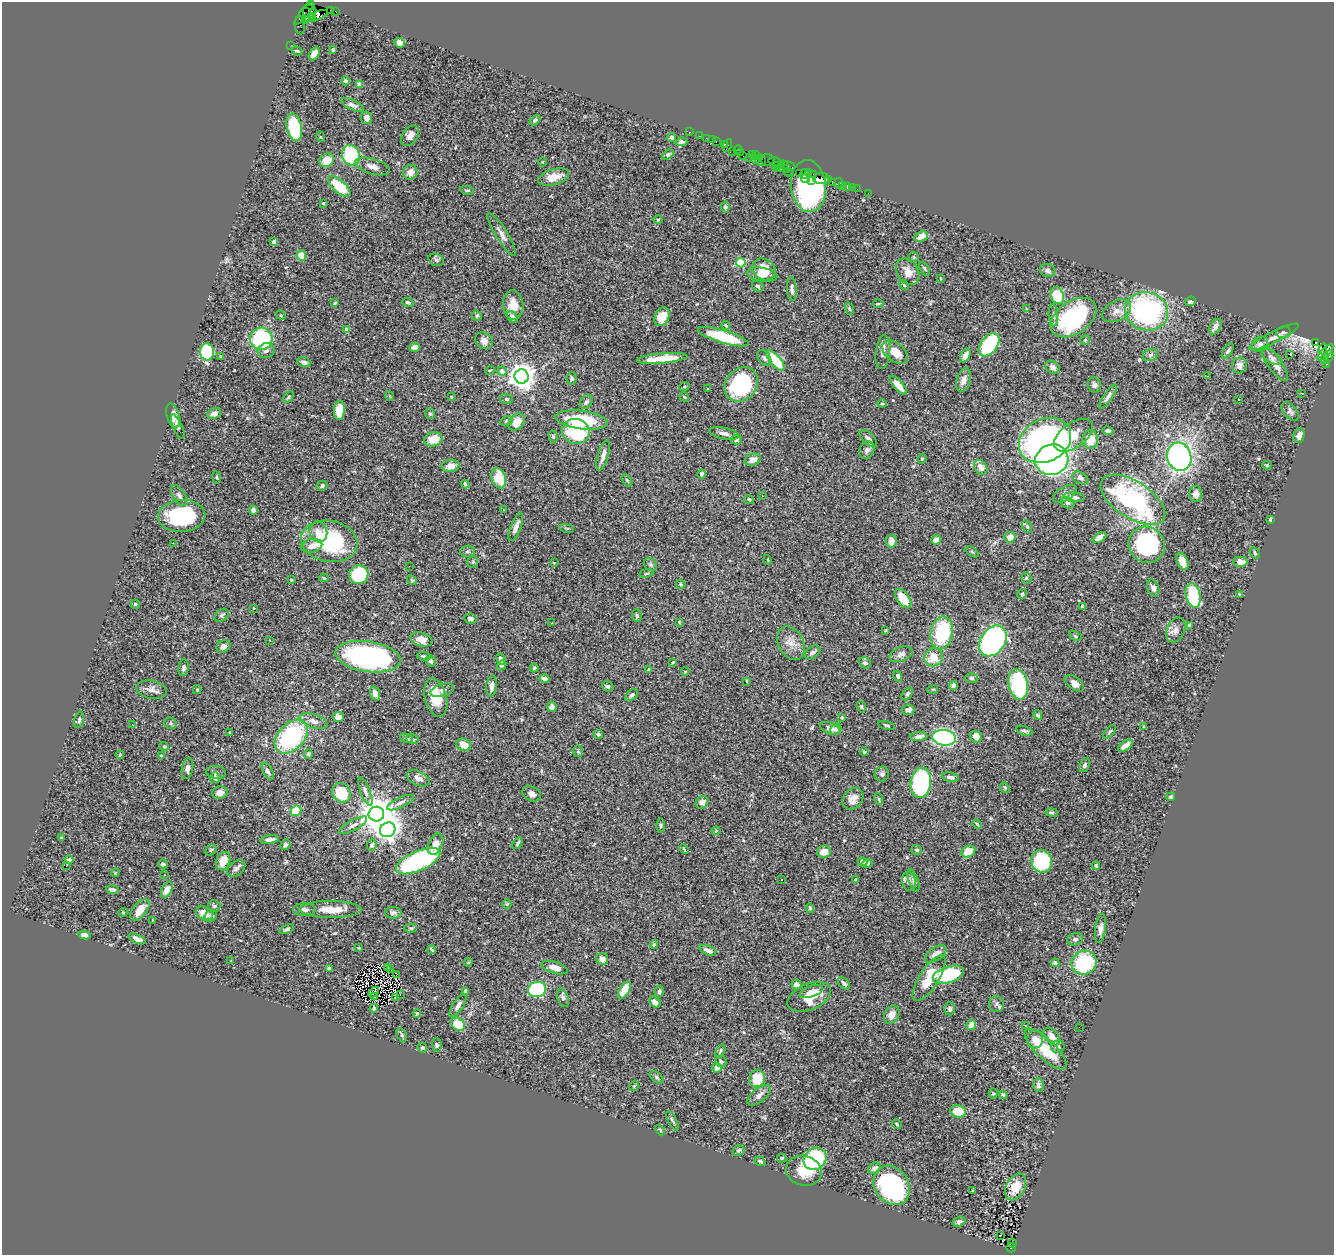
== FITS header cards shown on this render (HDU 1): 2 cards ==
NAXIS1  =                 1332
NAXIS2  =                 1253

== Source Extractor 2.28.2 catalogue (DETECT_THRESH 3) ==
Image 1332 x 1253 px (HDU 1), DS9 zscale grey, 1 PNG px = 1 image px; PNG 1336 x 1257 px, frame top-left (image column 1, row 1253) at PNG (2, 2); each listed source drawn as its Kron ellipse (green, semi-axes under 4 px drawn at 4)
Background 0.866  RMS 0.028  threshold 0.0845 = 3 sigma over >= 5 px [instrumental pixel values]
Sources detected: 478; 2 with non-positive FLUX_AUTO (blend fragments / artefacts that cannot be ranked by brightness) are neither listed nor drawn; the other 476 listed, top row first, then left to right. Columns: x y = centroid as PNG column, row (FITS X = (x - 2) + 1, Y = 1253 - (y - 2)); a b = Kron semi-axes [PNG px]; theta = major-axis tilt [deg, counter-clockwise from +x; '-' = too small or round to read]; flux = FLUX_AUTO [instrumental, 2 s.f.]
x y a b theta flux
310 5 4 2 - 57
330 10 4 2 - 42
309 11 7 6 - 720
335 11 4 3 - 31
304 13 15 4 52 160
312 16 3 3 - 270
316 16 13 4 20 460
306 20 3 3 - 500
300 25 9 5 -88 54
399 43 5 4 - 7.9
291 45 2 2 - 14
333 50 3 3 - 3.1
297 51 5 3 - 2.3
314 54 7 4 60 14
345 81 4 4 - 5.2
360 84 4 4 - 24
353 105 12 5 -24 8.8
366 118 6 5 - 8.8
535 120 6 4 44 4.4
294 127 14 7 -78 93
689 132 3 2 - 30
410 136 11 7 54 9.4
700 136 2 2 - 25
321 137 5 3 - 1.6
672 137 4 4 - 5
706 138 2 2 - 15
712 140 2 2 - 24
716 141 3 2 - 36
681 142 6 3 8 4.9
724 144 4 3 - 82
727 145 7 3 66 62
738 150 4 3 - 44
733 152 3 3 - 42
741 152 2 2 - 11
668 154 6 4 31 3.9
351 155 10 9 - 98
752 155 3 2 - 17
756 155 4 3 - 34
743 156 2 2 - 46
749 157 2 2 - 10
755 159 4 3 - 140
327 160 7 6 - 32
761 160 6 5 - 140
767 160 7 5 4 220
774 161 6 2 -7 130
543 162 4 3 - 1.5
777 165 4 3 - 88
784 165 4 3 - 67
372 166 18 7 -17 16
789 166 7 3 -15 71
781 167 5 3 - 65
777 168 4 3 - 130
787 169 3 3 - 5.1
410 172 7 7 - 14
788 172 4 2 - 1.9
799 173 2 2 - 36
809 173 4 3 - 56
804 174 5 3 - 110
813 174 3 3 - 120
553 177 16 7 17 25
821 178 8 5 3 130
805 179 5 2 - 98
828 179 3 2 - 85
811 181 3 2 - 180
832 182 4 3 - 99
839 183 5 4 - 57
339 186 14 6 -42 68
808 186 26 17 -84 360
842 186 4 3 - 11
847 186 4 3 - 71
852 187 2 2 - 9.3
857 189 2 2 - 5.5
467 190 7 4 -12 3
868 193 2 2 - 6.8
323 203 3 3 - 2.4
725 207 5 4 - 3.5
658 219 5 3 - 1.9
502 234 25 6 -58 12
921 237 7 5 25 20
274 241 4 3 - 4.4
301 255 5 4 - 28
914 257 5 4 - 2.3
436 260 8 6 -23 4.3
741 263 4 4 - 120
764 269 12 10 -35 30
925 269 7 3 -60 2.4
1048 270 8 6 -15 6.6
908 272 14 10 -57 18
762 275 15 7 -9 17
940 278 4 2 - 1.2
904 285 5 4 - 2.3
758 286 6 5 - 3.6
792 289 12 5 -87 7.8
1057 296 8 6 -70 63
1191 301 5 4 - 5.2
408 302 6 4 -20 3.7
335 303 4 3 - 2.1
878 304 5 3 - 1.9
513 305 14 10 -87 21
849 309 6 4 -71 2.2
1026 309 3 3 - 2
1117 311 15 10 27 17
1147 311 21 19 -17 350
281 315 5 4 - 2.3
1053 315 11 4 -86 5.5
477 316 5 5 - 3.8
513 317 7 4 -53 6
662 317 10 7 68 29
1074 317 25 16 35 200
726 325 4 3 - 2
1215 327 8 5 61 11
347 330 4 4 - 13
1283 332 7 6 - 4.4
723 337 26 6 -16 88
1274 337 27 5 26 15
261 339 11 11 - 150
1085 340 5 4 - 2.2
484 341 9 8 - 11
1315 342 3 3 - 69
1260 344 8 7 - 7
989 345 13 8 52 140
414 347 5 4 - 9.5
1323 349 5 3 - 210
266 351 8 7 - 7.7
1228 351 8 4 57 3.9
207 352 8 7 - 120
883 352 17 7 83 12
895 352 15 9 -38 31
1325 352 10 3 46 630
1290 354 3 3 - 33
965 355 7 4 64 12
1150 355 8 6 19 4.6
1329 356 5 4 - 220
221 357 3 3 - 2
1271 357 11 5 -32 7.6
662 358 25 5 5 47
764 358 9 6 -58 5.3
1325 359 5 3 - 75
775 360 13 5 -49 73
304 362 7 4 -20 6.3
1275 364 21 7 -55 17
1326 364 3 3 - 45
1239 365 8 7 - 9.1
1053 367 8 6 -33 6.8
490 370 5 3 - 1.6
502 371 5 4 - 15
522 376 7 7 - 2300
1207 376 3 2 - 1.5
572 378 6 5 - 3.9
963 380 12 7 74 11
741 384 18 15 47 170
898 385 12 4 -50 20
1094 385 8 6 -73 5.4
684 387 5 3 - 1.7
707 389 3 2 - 2.8
1302 393 3 2 - 1.6
390 396 5 3 - 1.4
1108 396 14 4 56 6.2
288 397 6 4 52 2.5
451 397 3 3 - 1.6
684 397 5 3 - 1.7
507 399 6 5 - 3.2
1239 399 3 2 - 2.1
586 402 8 5 53 4.6
882 404 5 3 - 1.9
339 410 10 5 86 45
1290 412 11 6 -49 6.2
214 413 7 5 23 5.7
430 414 5 4 - 3
173 416 12 6 -72 15
581 420 26 9 -7 93
507 421 6 4 28 3.2
517 422 9 7 46 27
178 427 13 4 -67 4.5
576 431 14 12 -15 110
1108 431 5 4 - 3.7
724 433 15 5 -12 9.3
1073 435 22 12 35 42
553 436 6 4 -75 3.1
1299 436 8 5 76 7.9
433 439 9 7 12 23
868 439 11 5 -43 5.4
736 440 5 5 - 5.1
1045 440 27 21 26 750
1090 440 9 8 - 33
867 450 9 7 63 6.3
603 455 16 5 73 12
1179 457 14 12 -74 460
922 459 5 4 - 2.3
753 460 8 6 17 12
1052 460 17 15 23 620
1267 465 4 4 - 2.6
451 466 9 6 5 14
981 467 8 6 -57 15
702 474 5 4 - 3.2
217 477 6 3 -80 2.1
499 478 10 7 -72 48
1080 478 8 5 -27 7.4
627 480 7 4 -54 2.9
465 484 4 3 - 3.7
322 486 6 4 33 4.2
1065 494 13 7 30 8.2
1196 494 8 6 -88 11
179 496 11 6 -58 7.3
763 496 3 3 - 1.2
1074 497 10 5 -7 8.7
749 499 5 3 - 2.4
1133 500 37 18 -33 320
1068 503 7 5 -27 3.8
253 510 4 4 - 11
504 510 4 2 - 1.2
182 516 23 16 4 150
1270 519 4 3 - 2.5
516 527 15 5 69 12
1027 527 6 4 -64 3.2
567 528 7 3 -12 2
318 532 10 8 -74 12
1010 537 5 5 - 15
1099 538 7 4 34 18
936 540 5 4 - 12
329 541 28 20 -10 160
891 541 6 5 - 14
173 543 3 2 - 1.9
1147 545 19 17 -35 230
312 546 11 7 13 11
467 551 7 5 2 4.7
972 552 7 4 -37 2.4
1255 553 6 4 -61 2.8
768 560 5 3 - 1.4
1183 561 9 5 -69 19
473 562 5 5 - 2.7
1240 562 7 5 0 15
554 563 3 3 - 1.2
650 564 7 6 - 3.6
409 566 2 2 - 0.97
646 573 7 3 9 2.1
359 575 10 9 - 75
324 578 5 3 - 2.5
1026 578 5 5 - 2.3
291 580 3 3 - 2.1
412 580 5 4 - 2.5
681 584 5 4 - 2.5
1153 588 9 5 -67 6.8
1022 594 5 4 - 3.3
1239 594 3 2 - 1.2
1193 595 12 7 -76 110
903 599 11 6 -54 36
135 604 4 4 - 3.1
1082 606 4 3 - 7.3
254 608 4 3 - 1.4
222 615 8 5 37 3.8
637 615 6 5 - 3.1
471 618 6 5 - 5.2
679 622 3 2 - 1.6
552 623 2 2 - 1.5
1189 625 4 3 - 3.9
885 630 3 2 - 1.8
1176 630 13 9 68 10
942 633 16 11 79 120
1075 636 7 4 -26 2.6
421 639 11 7 -16 16
269 640 3 2 - 1.1
993 641 17 12 55 380
791 643 18 12 -61 20
223 646 7 5 28 10
813 652 8 5 37 5.1
901 654 12 7 21 7.8
424 656 7 3 -8 2.6
368 657 33 15 -9 360
934 657 9 8 - 33
501 659 6 3 -63 6.5
431 661 5 5 - 6
673 662 3 3 - 1.7
865 663 6 5 - 5.3
502 665 5 3 - 2.6
183 668 8 5 82 5.4
534 668 4 4 - 3.7
649 669 4 3 - 2.1
685 672 4 3 - 1.5
898 676 5 4 - 3.6
971 678 6 4 1 3.6
544 679 5 4 - 7.5
747 681 4 2 - 1.5
1074 683 11 6 -37 14
1018 684 15 9 -80 180
953 685 5 4 - 6.8
492 686 11 5 84 8.9
608 686 6 5 - 4.2
197 689 4 4 - 2.1
933 689 5 3 - 1.8
152 690 15 9 -10 11
442 690 12 6 16 7.1
375 693 7 5 -70 9.8
907 694 7 4 51 4
632 695 7 5 40 4.6
436 698 19 11 -74 43
552 707 5 4 - 7.6
861 707 6 4 -70 2.4
908 710 6 5 - 8.1
1038 715 5 3 - 3.1
338 717 5 5 - 9.6
842 717 4 4 - 2.1
79 720 8 4 76 3.8
314 721 14 7 -17 13
171 723 6 5 - 3.7
132 725 3 3 - 1.8
887 725 8 3 -13 2.7
1144 727 3 3 - 1.8
830 728 10 5 -22 7.7
836 729 6 5 - 3.8
1024 731 8 4 -16 5
1109 732 8 3 49 2.8
230 733 3 3 - 4.2
598 734 5 4 - 3.1
919 736 8 4 6 9.1
291 737 20 13 47 230
976 737 6 5 - 12
407 738 7 4 -19 3.2
944 738 12 8 -8 410
412 739 6 4 -19 3.7
464 745 7 6 - 20
164 746 5 3 - 2
1125 746 8 4 38 16
578 751 6 5 - 3
864 752 4 3 - 3
308 754 5 4 - 6
120 755 4 3 - 1.7
161 756 4 4 - 1.6
1085 765 7 5 65 4.2
187 769 10 5 80 7.4
268 771 9 4 -63 6.7
216 772 10 6 -5 5.1
882 774 7 7 - 5.3
950 777 8 4 -12 6.6
215 778 5 5 - 5.7
418 778 12 7 -24 9.8
921 783 15 10 82 260
1005 788 6 4 -48 2.3
365 791 15 5 -69 6.9
220 793 8 6 15 8.6
341 793 10 8 -56 67
532 794 10 7 -26 7.6
1171 797 4 4 - 3.4
853 799 12 9 48 13
879 799 6 3 -71 2.2
702 802 7 6 - 8.8
400 803 14 5 25 7.8
296 811 5 5 - 59
1052 812 6 4 -10 3.1
376 814 8 7 - 5000
977 824 5 3 - 2
353 825 15 5 28 8.2
660 826 7 3 -90 2.2
388 830 8 7 - 930
716 831 4 4 - 1.8
61 837 4 2 - 1.6
270 840 9 4 9 7.3
518 843 6 3 52 2.8
436 844 11 7 67 20
285 845 5 4 - 4.3
372 845 5 4 - 5.7
684 849 5 3 - 1.6
211 850 6 5 - 3.4
917 850 5 5 - 3.4
968 851 7 5 28 28
824 852 7 6 - 16
69 859 4 3 - 4.3
223 861 9 7 65 23
418 861 24 10 24 260
1042 861 11 10 - 110
862 862 5 4 - 6.6
867 863 5 4 - 4.6
163 864 5 4 - 4.4
1096 865 4 4 - 4.2
66 866 3 2 - 21
236 868 10 7 40 6.5
115 873 4 3 - 1.6
165 875 3 3 - 2.9
781 880 3 2 - 2.6
856 880 4 3 - 8.5
909 881 10 7 -82 8.8
914 881 12 4 -71 5.1
112 890 6 4 -10 6.8
167 890 8 5 61 14
507 904 5 4 - 2.2
214 906 6 6 - 3.7
810 908 5 3 - 2.5
331 909 31 8 0 36
140 910 12 7 51 21
304 910 11 6 0 6.6
123 912 5 3 - 1.4
204 913 9 6 -30 23
393 913 8 6 -1 5
211 916 7 5 48 4.6
153 920 3 2 - 1.6
411 928 6 4 0 2.6
287 929 7 3 22 3.7
1100 929 14 5 82 8.6
85 935 6 4 -7 7.2
137 939 9 4 -24 7.8
1075 939 8 6 16 5.9
654 944 4 3 - 3
359 948 4 3 - 1.5
432 949 4 2 - 2.5
708 950 9 4 -24 8.9
936 954 12 6 32 15
602 959 6 5 - 10
231 961 4 3 - 1.6
468 962 4 4 - 1.9
1055 963 4 4 - 6.1
1084 963 13 11 30 130
387 968 3 2 - 2
555 968 13 6 -16 11
329 969 4 4 - 11
391 970 3 2 - 4.1
396 975 2 2 - 1.5
948 975 16 8 17 140
929 978 26 9 58 59
844 983 7 4 -48 5.2
797 985 5 4 - 8.1
537 989 9 7 10 210
624 990 9 5 62 33
466 991 4 3 - 7.7
811 991 12 5 19 14
374 992 6 3 43 2.2
659 992 6 4 79 5.3
400 994 3 2 - 1.6
375 997 4 2 - 1.9
395 997 3 2 - 2.8
809 997 23 13 23 43
563 998 9 5 -69 5
655 1002 6 4 -43 14
997 1004 8 7 - 6.3
458 1006 13 5 57 8.4
374 1008 4 3 - 3.8
950 1009 6 5 - 5.3
417 1013 4 3 - 2.4
892 1015 10 7 61 14
458 1024 7 6 - 41
971 1025 5 4 - 25
1026 1026 3 2 - 3.1
1079 1027 2 2 - 3.6
402 1035 7 4 -61 3.2
1052 1036 10 6 -49 13
1035 1039 9 8 - 13
437 1045 7 5 -86 3.5
1058 1047 7 6 - 5.1
422 1048 5 5 - 4.1
1045 1049 27 10 -44 63
721 1051 7 4 61 3
721 1062 6 5 - 4.3
717 1068 5 4 - 11
657 1077 8 4 -39 3.4
757 1078 9 8 - 43
1038 1085 7 5 -89 7.1
634 1086 5 3 - 1.8
993 1094 5 4 - 2.2
759 1095 14 7 40 10
1003 1095 4 3 - 2.1
958 1111 8 6 -11 31
672 1121 11 3 -62 3.8
897 1124 5 4 - 2.3
660 1130 6 3 -48 2.3
739 1150 6 5 - 3
782 1158 5 4 - 2
815 1159 12 10 39 160
760 1161 6 4 -33 2.9
874 1168 6 5 - 9.9
804 1171 18 15 -14 45
892 1185 21 17 -55 250
1016 1187 14 9 62 33
973 1191 3 3 - 2.1
959 1222 7 4 19 5.3
1000 1235 3 2 - 4.7
1013 1243 4 3 - 87
1011 1248 5 3 - 480
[2 non-positive-flux detections neither listed nor drawn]